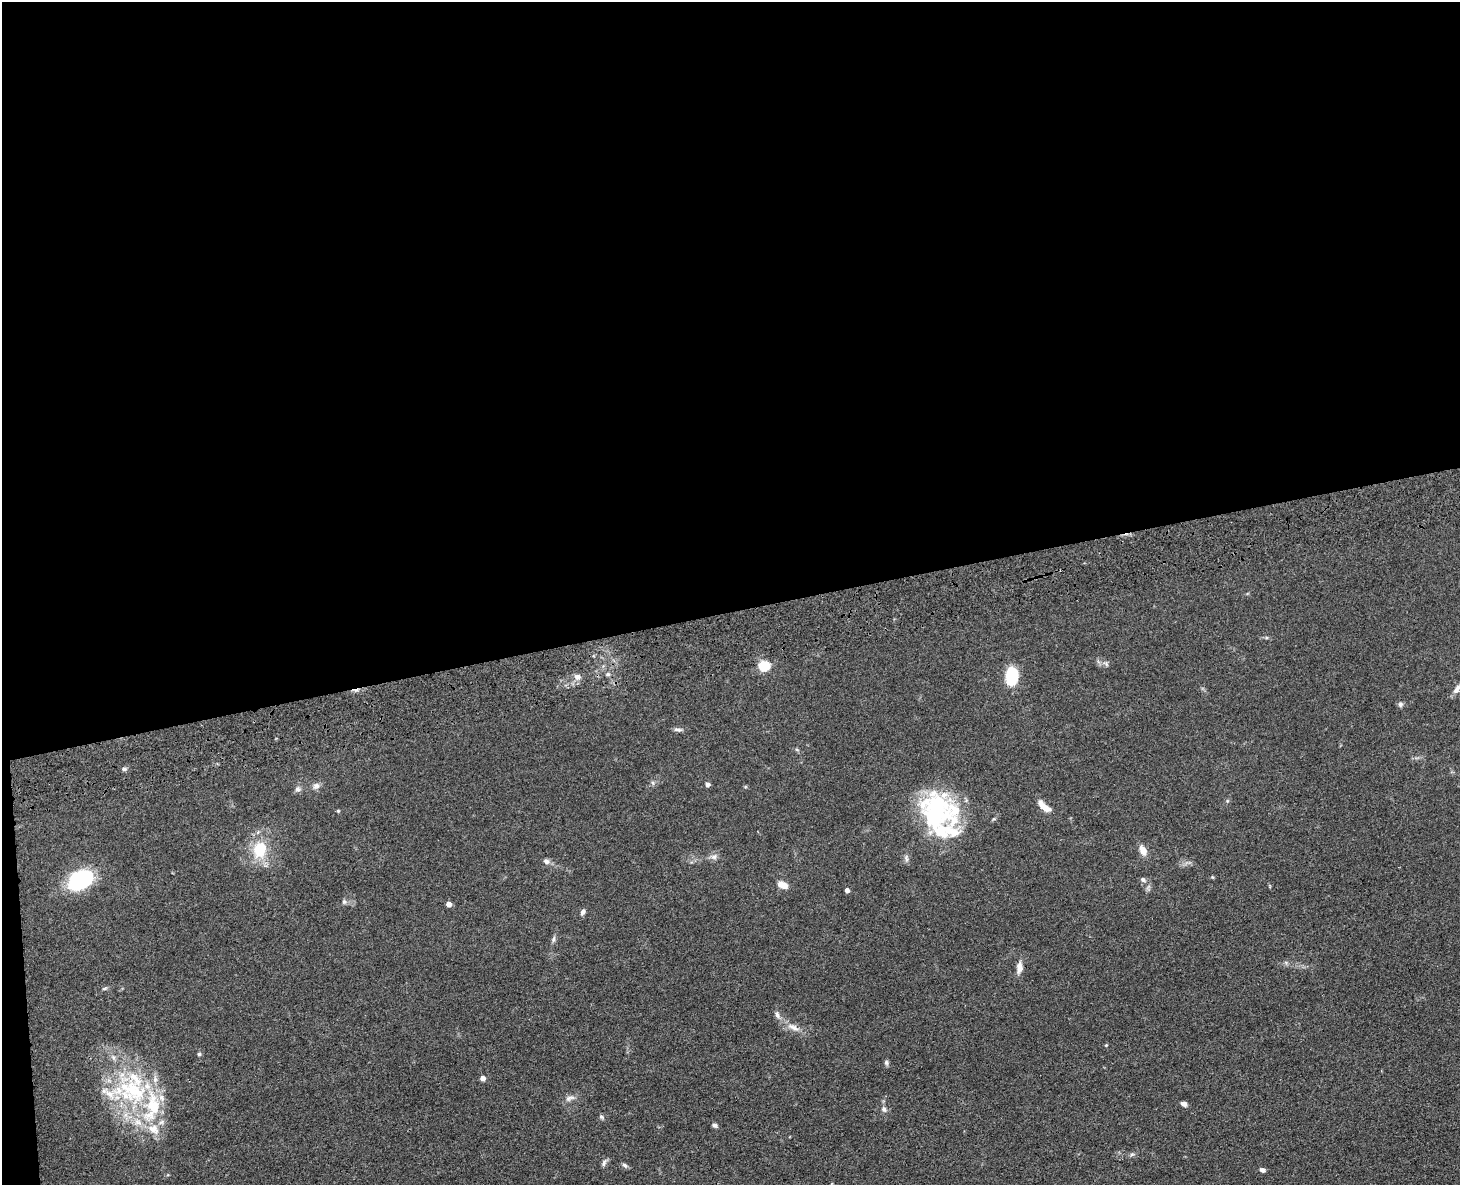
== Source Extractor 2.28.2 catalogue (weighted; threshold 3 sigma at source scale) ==
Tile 1 of 3 x 4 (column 1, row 1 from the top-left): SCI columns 270-1727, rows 3665-4847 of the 4800 x 4963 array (HDU 1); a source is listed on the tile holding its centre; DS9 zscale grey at full resolution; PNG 1462 x 1187 px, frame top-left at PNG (2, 2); no overlay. Shown black and unused: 52% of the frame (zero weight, under 3 of 4 exposures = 6% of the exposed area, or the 3 px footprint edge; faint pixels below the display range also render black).
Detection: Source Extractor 2.28.2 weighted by HDU 2 'WHT'; one run over the whole footprint, this tile lists its part. Background 0.0683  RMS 0.0059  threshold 0.0265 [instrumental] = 3 sigma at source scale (4.5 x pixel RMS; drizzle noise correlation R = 1.50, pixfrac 1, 0.05/0.05 arcsec/px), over >= 5 px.
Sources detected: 55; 8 inside a brighter listed object's ellipse — not listed separately; the other 47 listed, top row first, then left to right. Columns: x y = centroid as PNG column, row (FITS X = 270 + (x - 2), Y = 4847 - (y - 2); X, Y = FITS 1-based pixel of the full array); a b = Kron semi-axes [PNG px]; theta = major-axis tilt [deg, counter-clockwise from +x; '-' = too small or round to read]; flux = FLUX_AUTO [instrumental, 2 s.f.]
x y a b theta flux
1106 664 9 4 -36 1.4
763 665 6 5 - 50
608 674 7 5 -19 1.1
1011 676 12 8 85 38
577 677 9 8 - 3.1
1457 689 16 6 54 3.6
1400 704 7 7 - 1.5
678 730 11 5 -7 1.7
124 769 7 4 8 1.3
653 783 6 4 -71 0.94
707 785 5 5 - 1.6
316 786 10 8 37 2.5
298 789 8 8 - 1.9
1044 807 17 7 -41 6.7
338 811 4 4 - 0.6
937 812 47 39 -83 71
994 819 5 3 - 0.55
260 849 26 19 77 20
1143 850 11 7 -69 5.2
714 857 11 7 6 2.4
546 861 8 6 -26 2
80 880 23 16 29 58
1143 880 8 6 -37 1.5
783 885 9 6 -22 7.8
847 890 4 4 - 2.9
344 902 7 6 - 1.2
448 904 4 4 - 4.4
583 912 8 5 64 1.7
553 939 9 5 70 1.3
1019 967 14 7 85 4.3
104 988 8 4 9 0.9
777 1015 12 6 -71 2.3
793 1027 20 8 -28 5.3
1106 1045 4 4 - 0.46
199 1054 5 5 - 0.89
886 1062 7 6 - 1.2
482 1078 4 4 - 4.3
133 1090 47 31 -42 68
570 1098 15 6 16 2.7
1184 1104 7 5 -24 2
884 1109 9 7 -50 1.9
601 1117 7 5 -40 1
715 1125 7 5 -13 1.4
1132 1154 7 4 19 0.99
604 1163 11 5 65 1.6
625 1165 7 5 -40 1.4
1262 1170 7 5 -26 1.6
Isophote crosses this tile's border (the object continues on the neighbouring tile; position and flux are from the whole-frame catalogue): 1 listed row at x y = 1457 689